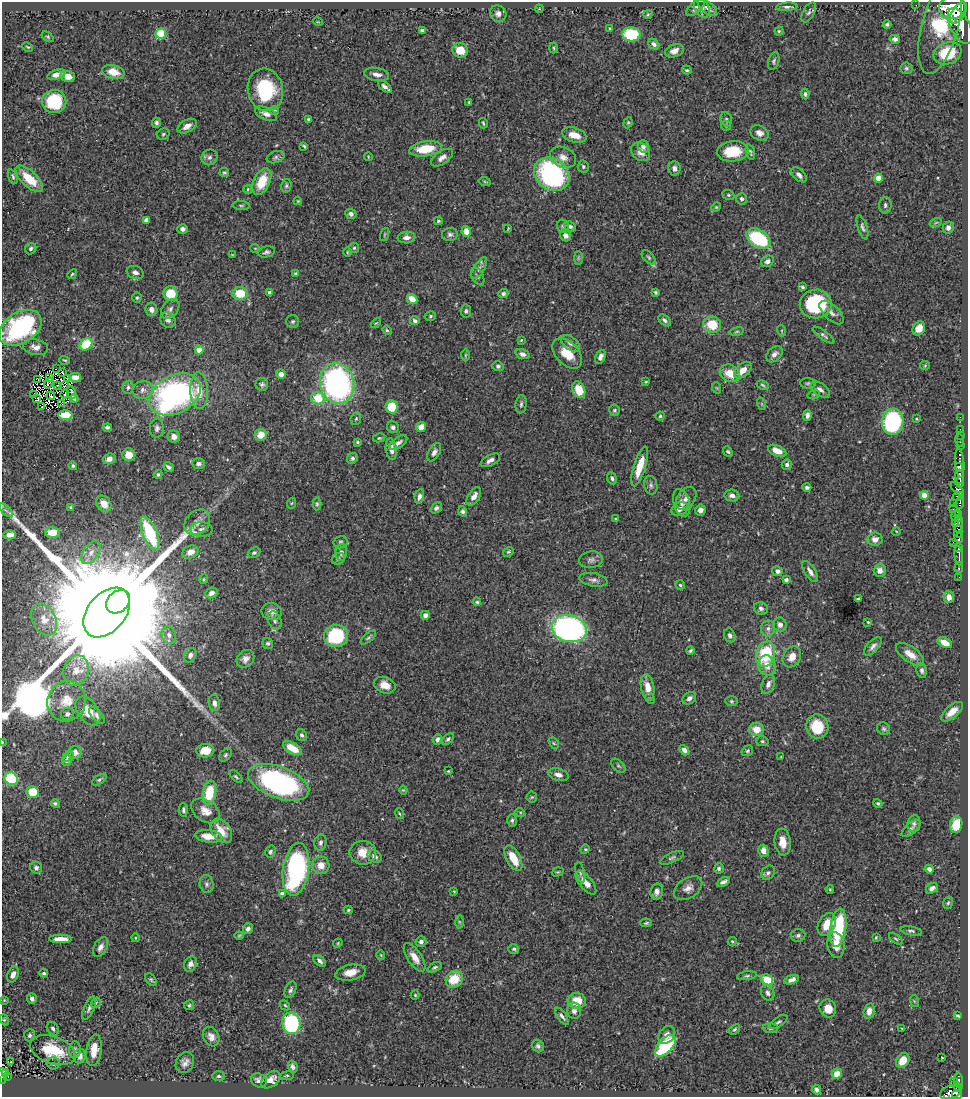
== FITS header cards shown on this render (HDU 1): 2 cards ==
NAXIS1  =                  966
NAXIS2  =                 1095

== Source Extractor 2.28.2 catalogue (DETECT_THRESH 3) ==
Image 966 x 1095 px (HDU 1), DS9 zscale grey, 1 PNG px = 1 image px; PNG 970 x 1099 px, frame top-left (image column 1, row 1095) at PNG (2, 2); each listed source drawn as its Kron ellipse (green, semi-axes under 4 px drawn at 4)
Background 0.701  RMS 0.026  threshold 0.0774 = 3 sigma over >= 5 px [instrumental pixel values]
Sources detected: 483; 4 with non-positive FLUX_AUTO (blend fragments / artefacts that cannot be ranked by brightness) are neither listed nor drawn; the other 479 listed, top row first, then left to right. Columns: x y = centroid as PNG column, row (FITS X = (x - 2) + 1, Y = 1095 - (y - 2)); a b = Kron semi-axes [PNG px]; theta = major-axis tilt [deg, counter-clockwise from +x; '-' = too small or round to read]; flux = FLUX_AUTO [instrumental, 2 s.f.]
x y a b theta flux
916 5 2 2 - 2.7
702 7 11 7 -65 6.3
707 7 11 5 -40 6.9
787 7 11 4 5 5.1
695 8 11 5 41 5
952 8 13 11 7 2500
539 9 4 4 - 1.8
809 12 11 5 61 4.7
958 13 12 6 57 1900
498 14 8 8 - 8.8
648 14 4 4 - 1.9
318 22 5 3 - 1.5
887 24 4 3 - 3.3
940 26 49 18 75 92
960 26 19 9 -63 2600
610 29 3 3 - 2.4
422 31 4 3 - 4.3
779 31 4 4 - 2.2
161 34 5 5 - 96
631 34 9 7 -4 85
48 37 7 3 -36 2.3
895 39 5 4 - 6.2
654 44 6 4 -41 6
28 47 6 3 -26 2
554 48 5 3 - 1.9
460 50 8 7 - 37
674 51 9 6 20 11
948 53 14 11 20 85
774 61 9 5 73 3.9
906 68 6 6 - 3.7
687 70 5 3 - 2.3
113 72 11 7 -14 27
377 74 13 6 -10 10
56 75 9 5 17 12
68 76 7 5 -17 14
385 87 8 3 -39 6.9
265 90 21 17 -78 120
805 94 5 3 - 3.3
54 102 12 11 - 75
469 102 4 3 - 1.7
275 110 4 4 - 2
266 114 12 6 -22 9.1
308 119 4 3 - 2.3
726 119 7 5 -76 4.1
156 123 5 4 - 4.4
483 123 5 3 - 2.2
628 123 6 4 68 2.4
187 126 10 6 29 12
726 126 5 5 - 2.1
759 133 9 7 -28 11
163 134 6 5 - 2.8
574 135 13 7 -17 20
304 146 4 3 - 2.4
643 146 6 5 - 6.4
426 149 16 7 8 52
733 151 16 10 4 49
641 152 10 8 -44 13
750 152 8 4 -75 3.3
209 157 8 7 - 6.3
275 157 9 5 18 4.7
368 157 4 3 - 1.3
563 157 13 10 -23 14
442 158 12 6 34 10
583 167 6 5 - 3.7
674 168 7 6 - 6
224 173 4 4 - 2.5
552 174 19 15 -37 260
799 175 9 5 -45 7.2
13 177 8 4 -70 3.4
878 178 4 4 - 19
29 179 17 7 -43 40
262 182 14 8 65 41
485 182 6 3 -19 2
286 186 7 5 76 3.4
248 189 4 3 - 2.2
728 195 6 4 -21 2.7
742 199 6 5 - 4.9
298 201 4 3 - 1.4
241 205 9 3 -5 2.6
885 205 8 6 88 5.6
716 207 5 4 - 1.9
351 214 5 5 - 5.7
146 220 4 4 - 11
438 221 4 4 - 2.3
936 222 6 4 20 2.7
563 226 7 6 - 3.8
570 226 6 4 -25 4.1
862 227 12 4 -72 5.1
948 227 6 5 - 8
182 229 5 4 - 6.4
508 229 4 2 - 1.3
466 231 5 4 - 16
450 234 8 6 10 4.9
384 235 7 3 71 1.8
565 236 6 5 - 7.6
406 238 9 6 3 9.2
758 238 13 8 -33 130
255 248 5 3 - 1.4
354 248 5 5 - 2.4
31 249 6 5 - 4.1
266 252 9 5 13 4.3
347 252 5 3 - 1.6
232 255 4 3 - 1.2
649 257 8 5 -46 3.6
578 258 7 4 -90 3
767 261 6 5 - 7.8
479 268 12 5 59 7.4
135 273 9 6 -19 8.1
295 273 4 3 - 1.6
72 274 5 3 - 2.5
478 276 9 5 -63 4
802 287 4 3 - 3.2
655 292 4 3 - 2.4
270 293 4 4 - 8
503 293 5 4 - 3.7
171 294 7 7 - 46
240 294 7 6 - 43
137 298 5 4 - 2.6
412 299 6 4 -41 25
816 304 16 14 9 140
151 309 6 6 - 8.4
170 309 11 8 51 7.4
466 311 6 5 - 4
832 313 15 7 -43 10
430 316 6 4 18 2.7
168 320 8 7 - 9.4
665 320 7 4 -42 4.8
415 321 5 4 - 4.6
293 322 6 6 - 3.5
376 323 6 3 42 1.7
712 325 9 8 - 44
20 328 23 15 32 250
919 328 7 6 - 22
387 330 5 4 - 2.2
782 331 6 3 -72 2
737 332 7 3 9 2.3
824 335 13 4 -37 4.1
521 340 4 3 - 1.5
570 343 11 6 -36 7.3
86 344 7 5 39 56
35 347 13 7 -11 11
199 350 4 4 - 20
567 353 18 11 -47 37
522 354 7 5 -18 7.7
774 354 9 6 44 7.9
465 355 6 4 89 2.3
600 357 7 4 65 7.4
65 360 5 2 - 1.8
925 365 5 4 - 1.9
498 366 6 5 - 3.7
56 369 3 2 - 0.54
743 370 10 6 44 20
62 373 3 2 - 2.3
730 373 10 8 -28 30
281 374 5 4 - 11
75 377 6 4 -2 12
49 378 3 2 - 1.6
68 379 3 2 - 1.2
38 380 3 2 - 1.9
646 382 3 2 - 1.4
49 383 6 2 56 0.37
808 383 8 5 -1 3.4
262 384 6 6 - 4.4
337 384 20 17 -77 470
58 385 2 2 - 1.3
763 385 6 4 -28 2.4
64 386 5 2 - 0.42
128 387 7 5 75 4.2
717 388 6 3 -71 1.8
143 390 10 9 - 10
579 390 8 6 -68 39
820 390 11 6 -35 8.5
199 391 18 8 -87 28
71 393 6 3 -78 0.43
33 394 4 3 - 3.1
65 394 5 2 - 0.053
175 394 27 19 28 470
814 394 6 4 18 2.6
51 396 4 2 - 3.2
37 398 4 2 - 0.22
318 398 7 6 - 47
74 399 4 3 - 1.6
62 403 4 2 - 2.4
521 404 9 5 82 4.2
762 404 6 4 -71 2.1
42 407 2 2 - 0.94
392 407 6 6 - 55
614 410 5 5 - 3.2
65 415 7 5 2 43
807 415 5 4 - 5.5
660 416 4 4 - 2.2
960 417 2 2 - 7.5
356 419 6 5 - 2.9
916 419 3 2 - 1.7
893 422 13 11 85 190
107 427 4 4 - 4
393 427 6 6 - 5.2
421 427 5 4 - 12
157 428 9 7 88 5.9
960 429 2 2 - 7.3
261 435 6 6 - 20
960 435 2 2 - 6.1
174 437 6 6 - 9.2
379 438 6 4 12 2.3
960 441 6 3 -80 21
357 442 3 3 - 3.1
398 442 10 5 34 6.8
960 446 2 2 - 8.3
391 449 11 5 -83 10
777 451 9 5 -21 18
434 452 10 5 61 7.4
728 452 6 4 -47 2.8
129 455 6 6 - 21
352 458 6 5 - 4.3
109 459 6 5 - 9.7
490 460 10 5 28 8
960 463 14 4 -85 400
199 464 6 5 - 5.2
787 464 5 5 - 5.1
73 466 4 4 - 2.7
640 466 21 6 72 38
168 467 5 3 - 4.1
959 467 4 4 - 540
158 474 4 3 - 2.8
959 477 7 4 -88 640
612 478 6 4 -65 4.5
960 482 5 3 - 270
651 485 9 6 -80 5.2
807 487 4 3 - 3.8
957 489 8 4 -47 190
732 495 7 6 - 9.1
924 495 4 4 - 19
419 496 7 4 78 6.7
474 496 10 5 57 12
958 496 6 4 22 180
686 498 13 8 54 11
292 503 6 3 70 2
682 503 14 8 -74 12
960 503 6 3 85 180
104 504 9 7 -54 19
317 504 6 4 -90 2.7
953 504 2 2 - 12
71 508 4 3 - 2.2
436 508 6 4 41 4.2
680 509 8 6 22 10
953 509 3 2 - 61
6 510 9 3 -45 4.2
700 510 5 5 - 9.5
463 511 5 4 - 3.8
959 514 4 2 - 140
956 515 5 3 - 67
615 518 4 2 - 1.2
959 519 4 3 - 52
197 522 14 11 43 15
955 523 3 3 - 57
959 524 8 3 80 110
201 529 11 7 0 8.4
896 531 4 2 - 1.1
958 531 6 4 88 770
52 532 7 5 0 35
150 533 18 7 -67 140
10 535 6 4 -2 9.7
959 538 5 3 - 200
875 539 7 6 - 11
340 542 7 6 - 3.7
953 542 2 2 - 13
959 547 4 3 - 260
190 552 8 6 24 17
341 552 8 6 86 7.4
508 552 6 4 30 2.6
91 553 13 7 57 13
254 553 7 5 27 3
959 556 10 3 -83 490
338 559 7 5 31 3.4
591 560 12 8 7 7.2
959 568 5 3 - 44
880 570 6 6 - 11
777 571 5 5 - 6
810 572 12 5 -58 8.8
959 577 2 2 - 4.4
204 579 4 4 - 2
593 580 14 6 -10 7.7
786 580 4 4 - 6.6
680 585 5 4 - 2.6
211 593 6 5 - 8.3
949 597 6 5 - 11
858 599 4 3 - 2.6
118 602 13 10 43 8400
477 602 4 4 - 2.9
761 608 7 6 - 6
107 612 28 19 50 170000
272 612 10 8 -11 12
425 615 4 4 - 7.2
44 620 17 11 -62 25
275 621 9 6 -68 5.8
868 622 3 3 - 1.7
780 625 7 6 - 8.1
768 628 8 7 - 7.5
569 629 18 13 -14 680
169 635 9 7 -72 7.8
730 635 7 5 -65 5.8
336 636 12 11 - 110
368 637 9 3 40 2.9
945 642 7 5 -29 19
268 643 6 5 - 4.1
873 646 11 5 46 6.8
690 651 4 3 - 2.9
765 654 13 9 73 99
910 654 16 7 -35 19
190 655 7 5 62 7.3
792 657 11 8 59 17
245 659 9 8 - 10
767 665 10 8 -78 18
76 671 15 12 70 25
922 671 7 5 -79 4.5
768 684 10 6 70 8.1
385 685 11 8 -19 19
648 687 13 6 -80 20
650 698 6 4 -62 2.7
689 698 7 5 36 6.4
67 701 20 19 - 33
731 701 6 5 - 2.8
214 703 8 5 -81 7.8
88 711 16 10 -54 25
952 712 13 6 39 20
67 714 6 6 - 5
97 716 10 5 -50 5.4
817 726 12 11 - 56
756 729 7 6 - 22
884 729 7 6 - 3.7
302 735 6 5 - 3.8
437 739 5 4 - 5.7
448 739 7 4 45 3.6
762 741 6 5 - 3.2
2 742 3 2 - 1.5
554 743 6 4 -58 2.5
292 748 10 5 -31 34
684 750 6 4 -48 7.5
205 751 9 6 9 26
747 751 6 5 - 3
75 752 6 6 - 12
225 755 8 5 52 3.5
68 756 6 4 41 3.4
781 756 4 2 - 1
67 760 5 4 - 4.9
618 766 8 5 -44 3.4
448 771 3 3 - 1.5
558 775 10 6 -15 10
236 777 8 4 -42 3.2
11 779 7 6 - 120
99 780 8 4 33 3.3
279 782 32 15 -20 360
403 790 4 4 - 1.6
32 792 6 6 - 37
209 793 12 6 79 62
532 797 5 5 - 2.7
55 803 4 4 - 2.9
878 803 5 4 - 2.6
183 810 7 4 -87 3.9
205 811 16 10 -34 19
520 812 5 3 - 1.6
400 814 5 2 - 1.7
512 820 6 5 - 3.5
914 824 8 6 81 4.8
956 825 8 6 75 49
911 828 11 5 41 5.5
221 831 13 9 -54 27
208 836 14 6 -5 26
783 842 13 8 -84 19
320 843 8 6 78 4.8
585 849 5 4 - 2.1
763 851 6 5 - 14
270 852 6 5 - 3.5
363 853 13 12 - 24
375 856 7 5 -34 8.3
513 858 14 7 -62 35
672 858 13 5 24 4.4
321 865 9 8 - 17
36 868 6 5 - 5.2
719 868 5 5 - 3.2
296 869 27 13 81 340
929 869 4 4 - 5.7
558 872 6 4 18 2.3
580 872 10 4 -77 3.6
768 873 8 6 50 4.8
723 882 7 4 26 5.3
586 883 14 6 -50 15
207 884 9 7 -81 6.2
688 888 16 10 33 13
932 888 6 5 - 7.6
830 889 4 3 - 1.9
454 891 3 3 - 1.5
657 892 8 6 80 8.3
282 894 4 4 - 8.7
948 903 6 4 73 3
348 910 4 4 - 2.1
459 922 6 4 -88 2.5
646 923 6 4 2 2.7
827 925 12 8 63 25
838 928 19 8 82 140
248 929 5 5 - 5.5
911 931 11 4 -9 4
798 935 7 6 - 4.8
239 936 4 4 - 1.8
876 937 3 2 - 1.9
135 938 4 3 - 1.3
60 939 11 4 -1 18
896 939 8 4 -35 2.9
421 941 5 5 - 5.7
732 941 4 4 - 2.1
338 943 5 4 - 1.7
836 945 13 8 -82 20
100 947 11 6 62 8.1
514 949 5 5 - 3
381 955 5 3 - 1.4
415 957 16 7 -56 17
320 961 7 4 -42 6
190 964 8 6 61 8.1
435 967 7 4 28 3.5
350 972 15 7 12 21
44 973 4 3 - 3.4
13 974 8 5 69 10
747 976 10 4 6 3.8
151 979 7 5 -49 2.9
454 979 9 8 - 44
767 980 6 5 - 52
791 980 8 4 18 8.2
291 990 9 5 67 5
768 993 8 6 -66 5.8
415 995 4 4 - 1.8
32 999 5 5 - 5.5
4 1000 4 3 - 1.3
577 1001 9 8 - 33
914 1001 6 3 -71 1.5
96 1003 5 3 - 1.8
189 1005 5 5 - 3
285 1005 6 4 -45 2.3
89 1008 12 5 66 5.8
828 1008 9 8 - 19
574 1011 8 7 - 8
869 1011 8 5 76 10
562 1016 10 4 -55 4.4
958 1016 4 2 - 2.3
4 1020 5 4 - 2.4
778 1022 10 5 34 4.1
291 1023 11 9 -79 190
770 1028 7 5 -1 3.2
902 1028 3 2 - 1.2
53 1029 7 5 -55 5.1
734 1029 6 4 38 2.8
30 1035 6 5 - 3.9
667 1035 10 7 52 10
211 1037 10 7 -61 10
538 1046 6 5 - 4.1
665 1046 13 7 47 120
53 1050 24 13 -19 66
75 1050 8 6 86 5
94 1050 15 7 82 27
80 1056 7 6 - 8.3
942 1058 3 2 - 1.5
903 1060 8 6 57 28
11 1062 3 2 - 3.3
185 1062 11 8 59 9.7
53 1063 6 6 - 3.6
293 1067 6 4 -62 5.5
5 1074 4 3 - 25
837 1074 5 5 - 19
3 1076 8 3 -85 120
8 1076 3 2 - 20
219 1076 6 5 - 3.5
287 1076 6 3 8 2.1
259 1080 8 6 -31 7.8
271 1080 11 7 36 14
954 1081 2 2 - 4.8
959 1081 7 3 -86 110
958 1087 4 3 - 74
816 1090 5 4 - 6.6
951 1092 11 6 20 500
957 1095 5 4 - 340
At the frame edge (FLAGS 8, measured only in part): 4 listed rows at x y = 20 328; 2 742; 3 1076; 957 1095
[4 non-positive-flux detections neither listed nor drawn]